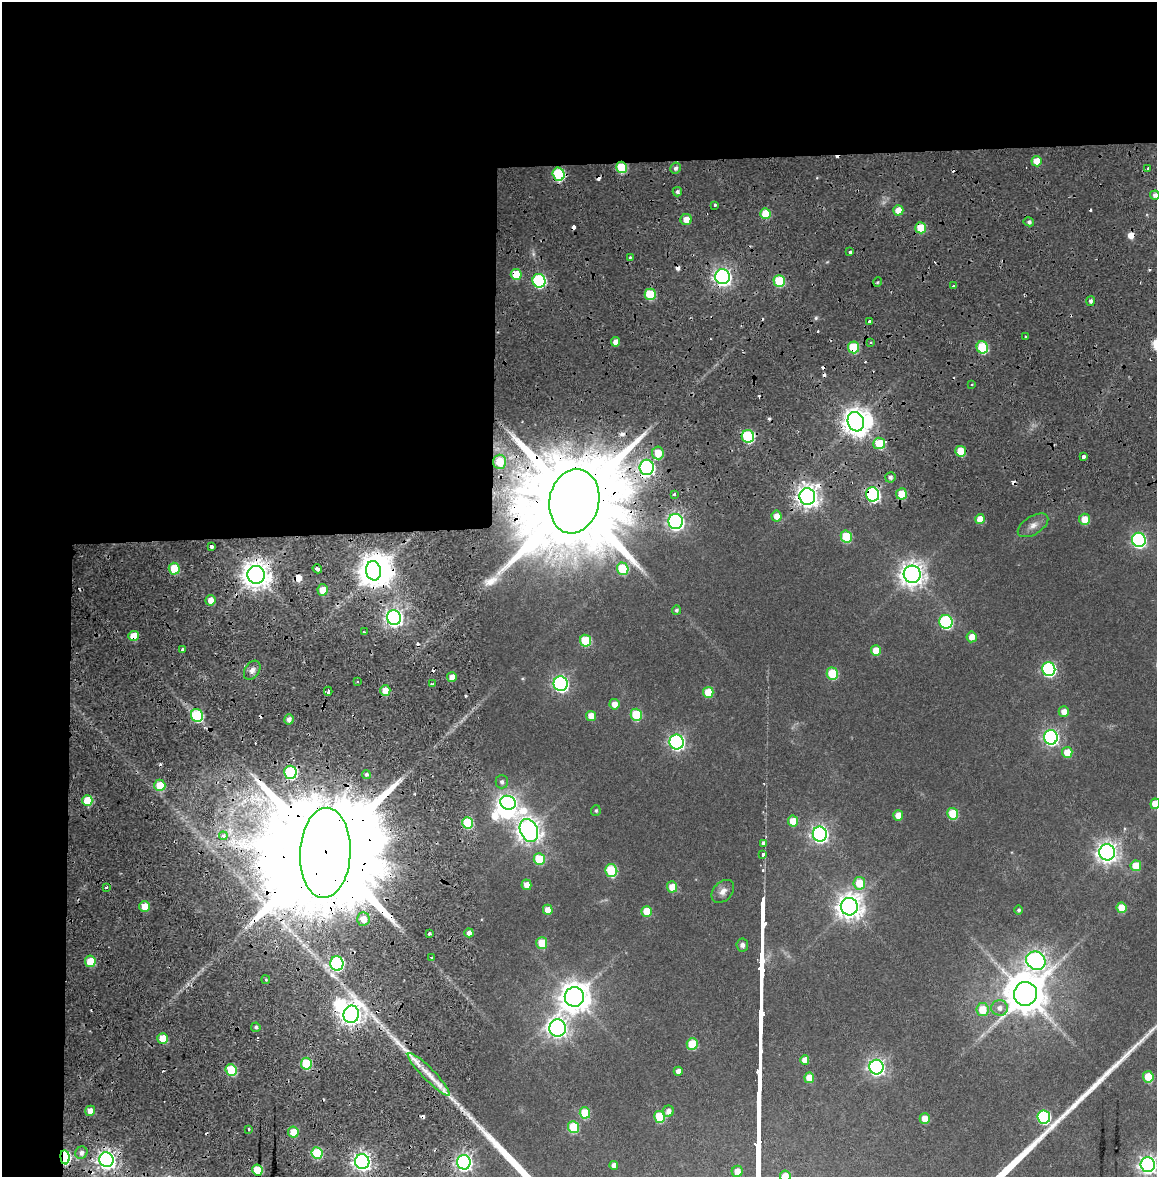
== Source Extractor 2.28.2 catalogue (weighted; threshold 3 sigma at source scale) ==
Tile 1 of 4 x 4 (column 1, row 1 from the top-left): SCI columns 13-1167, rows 3600-4774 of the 4634 x 4850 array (HDU 1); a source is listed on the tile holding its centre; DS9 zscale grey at full resolution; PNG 1159 x 1179 px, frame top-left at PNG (2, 2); each listed source drawn as its Kron ellipse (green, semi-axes under 4 px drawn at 4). Shown black and unused: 30% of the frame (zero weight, under 2 of 4 exposures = <1% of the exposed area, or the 3 px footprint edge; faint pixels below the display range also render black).
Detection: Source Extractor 2.28.2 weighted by HDU 2 'WHT'; one run over the whole footprint, this tile lists its part. Background 0.0247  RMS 0.0043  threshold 0.0193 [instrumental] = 3 sigma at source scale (4.5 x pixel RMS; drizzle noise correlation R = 1.50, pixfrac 1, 0.0396/0.0396 arcsec/px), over >= 5 px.
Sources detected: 205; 4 inside a brighter object's white glare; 31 cosmic-ray / hot-pixel residue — neither listed nor drawn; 2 inside a brighter listed object's ellipse — not listed separately; the other 168 listed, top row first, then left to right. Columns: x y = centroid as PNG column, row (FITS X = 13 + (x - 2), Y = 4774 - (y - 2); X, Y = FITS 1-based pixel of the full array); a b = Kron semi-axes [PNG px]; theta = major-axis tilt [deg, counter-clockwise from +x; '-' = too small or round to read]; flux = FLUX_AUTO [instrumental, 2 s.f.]
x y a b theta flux
1036 161 5 5 - 6.1
621 167 6 5 - 15
676 168 6 5 - 1.4
1148 169 3 3 - 17
559 174 6 6 - 32
677 192 4 4 - 1.1
1155 195 4 4 - 1.7
714 205 3 3 - 3.2
898 210 5 5 - 5.2
765 213 5 5 - 10
686 219 5 5 - 5.2
1029 222 5 4 - 1.1
921 228 5 5 - 11
850 252 3 3 - 2.1
630 257 4 3 - 0.51
516 274 5 5 - 9.4
723 277 7 7 - 190
539 281 7 6 - 51
779 281 6 5 - 18
878 282 5 3 - 0.44
954 286 3 3 - 1.5
650 294 6 5 - 16
1091 301 5 4 - 1.2
869 321 3 3 - 4.5
1025 337 3 2 - 0.62
615 342 5 4 - 2.7
871 343 4 2 - 0.5
854 347 6 5 - 17
982 347 6 5 - 23
972 384 3 2 - 0.37
856 422 10 8 -71 460
748 436 6 6 - 33
879 443 6 5 - 13
961 451 5 5 - 10
658 453 6 6 - 7.9
1083 457 4 3 - 3.1
500 462 7 6 - 11
647 467 7 7 - 120
890 477 5 5 - 1.2
674 494 3 3 - 1.4
873 494 7 6 - 94
902 494 5 5 - 11
807 496 8 8 - 320
574 501 32 25 79 13000
776 516 5 5 - 4.1
980 519 5 5 - 6
1084 519 5 5 - 6.6
676 521 7 7 - 160
1033 525 17 9 32 3.2
846 537 6 5 - 16
1139 540 7 7 - 95
211 546 3 3 - 3.3
174 569 6 5 - 12
317 569 5 3 - 3
623 569 6 5 - 16
373 571 9 7 -80 530
912 574 9 8 - 400
256 575 9 8 - 580
323 590 5 5 - 6.9
210 600 5 5 - 3.9
676 610 5 4 - 1
394 618 7 7 - 180
946 622 7 6 - 51
364 632 3 3 - 0.34
133 636 5 5 - 8.1
972 637 5 5 - 4
585 641 6 5 - 17
183 650 4 3 - 5.3
876 650 5 5 - 6.6
1049 669 7 6 - 71
252 670 10 7 57 2.3
832 674 6 5 - 18
452 677 5 5 - 3.9
358 682 3 3 - 0.59
432 684 3 3 - 0.61
561 684 7 7 - 120
385 690 5 5 - 5.6
328 691 4 3 - 4.1
708 692 5 5 - 9.3
614 704 5 5 - 3.6
1064 712 5 5 - 3.8
197 715 6 6 - 28
636 715 6 5 - 18
591 716 5 5 - 4.9
289 719 5 4 - 2
1051 737 7 7 - 120
677 742 7 7 - 120
1067 752 5 5 - 7.4
290 772 6 6 - 37
366 774 4 4 - 0.97
502 782 7 6 - 1.3
160 785 5 5 - 10
87 800 5 5 - 12
508 803 8 6 -21 160
1155 804 5 5 - 6.8
596 811 5 5 - 0.75
953 814 6 5 - 17
898 815 5 5 - 5.2
793 821 5 5 - 7.4
467 823 6 5 - 19
529 830 12 8 -65 380
820 834 7 7 - 160
223 836 4 4 - 2.5
763 844 3 3 - 210
1107 852 8 8 - 270
325 853 45 25 87 23000
763 854 4 3 - 360
539 859 6 5 - 15
1136 866 5 5 - 9.2
611 870 6 6 - 26
859 883 6 6 - 10
526 885 5 5 - 4
106 887 3 3 - 1.2
672 887 5 5 - 6.5
723 891 13 9 46 2.8
145 906 5 5 - 6.2
849 907 8 8 - 440
1122 908 5 5 - 8
548 910 5 5 - 4.8
1019 910 4 4 - 0.8
647 911 5 5 - 9
363 919 6 6 - 6.3
469 933 4 4 - 2.2
430 934 3 3 - 1.9
542 943 6 5 - 9
742 945 6 6 - 1.5
432 958 3 2 - 0.81
90 961 6 5 - 9
1036 961 10 9 - 210
337 963 7 6 - 73
266 980 4 3 - 0.49
1025 994 12 11 - 1500
574 997 10 9 - 690
1000 1008 8 7 - 2.5
982 1010 6 6 - 11
351 1014 9 8 - 330
256 1027 4 4 - 0.91
558 1028 8 8 - 260
163 1038 5 5 - 7.8
692 1044 6 5 - 15
805 1060 5 4 - 3.9
306 1064 6 5 - 19
876 1067 7 7 - 160
231 1070 6 5 - 20
678 1071 4 4 - 2.4
429 1074 29 6 -46 7.4
1148 1077 5 5 - 13
809 1078 5 5 - 7.3
90 1111 5 5 - 3.3
668 1111 6 5 - 2.8
585 1113 5 5 - 12
660 1117 6 5 - 18
1044 1117 6 6 - 53
925 1118 5 5 - 5.2
573 1127 6 5 - 18
249 1129 3 3 - 0.81
293 1132 5 5 - 8.1
81 1153 6 5 - 1.3
317 1153 6 5 - 21
65 1157 7 4 -85 47
106 1160 7 7 - 220
362 1162 7 7 - 200
464 1162 7 7 - 170
614 1165 4 4 - 2.3
1148 1165 7 7 - 200
257 1170 5 5 - 18
737 1171 5 5 - 4.2
785 1176 5 5 - 7.5
Overlapping masked pixels (flux is a lower limit): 21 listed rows (the first 20) at x y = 621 167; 559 174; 921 228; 516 274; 723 277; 854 347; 961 451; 658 453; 500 462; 647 467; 873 494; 902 494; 807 496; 574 501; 373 571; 256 575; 133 636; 325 853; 351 1014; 429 1074
Isophote crosses this tile's border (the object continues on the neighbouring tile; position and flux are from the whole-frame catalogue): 3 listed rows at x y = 1155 195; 1155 804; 785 1176